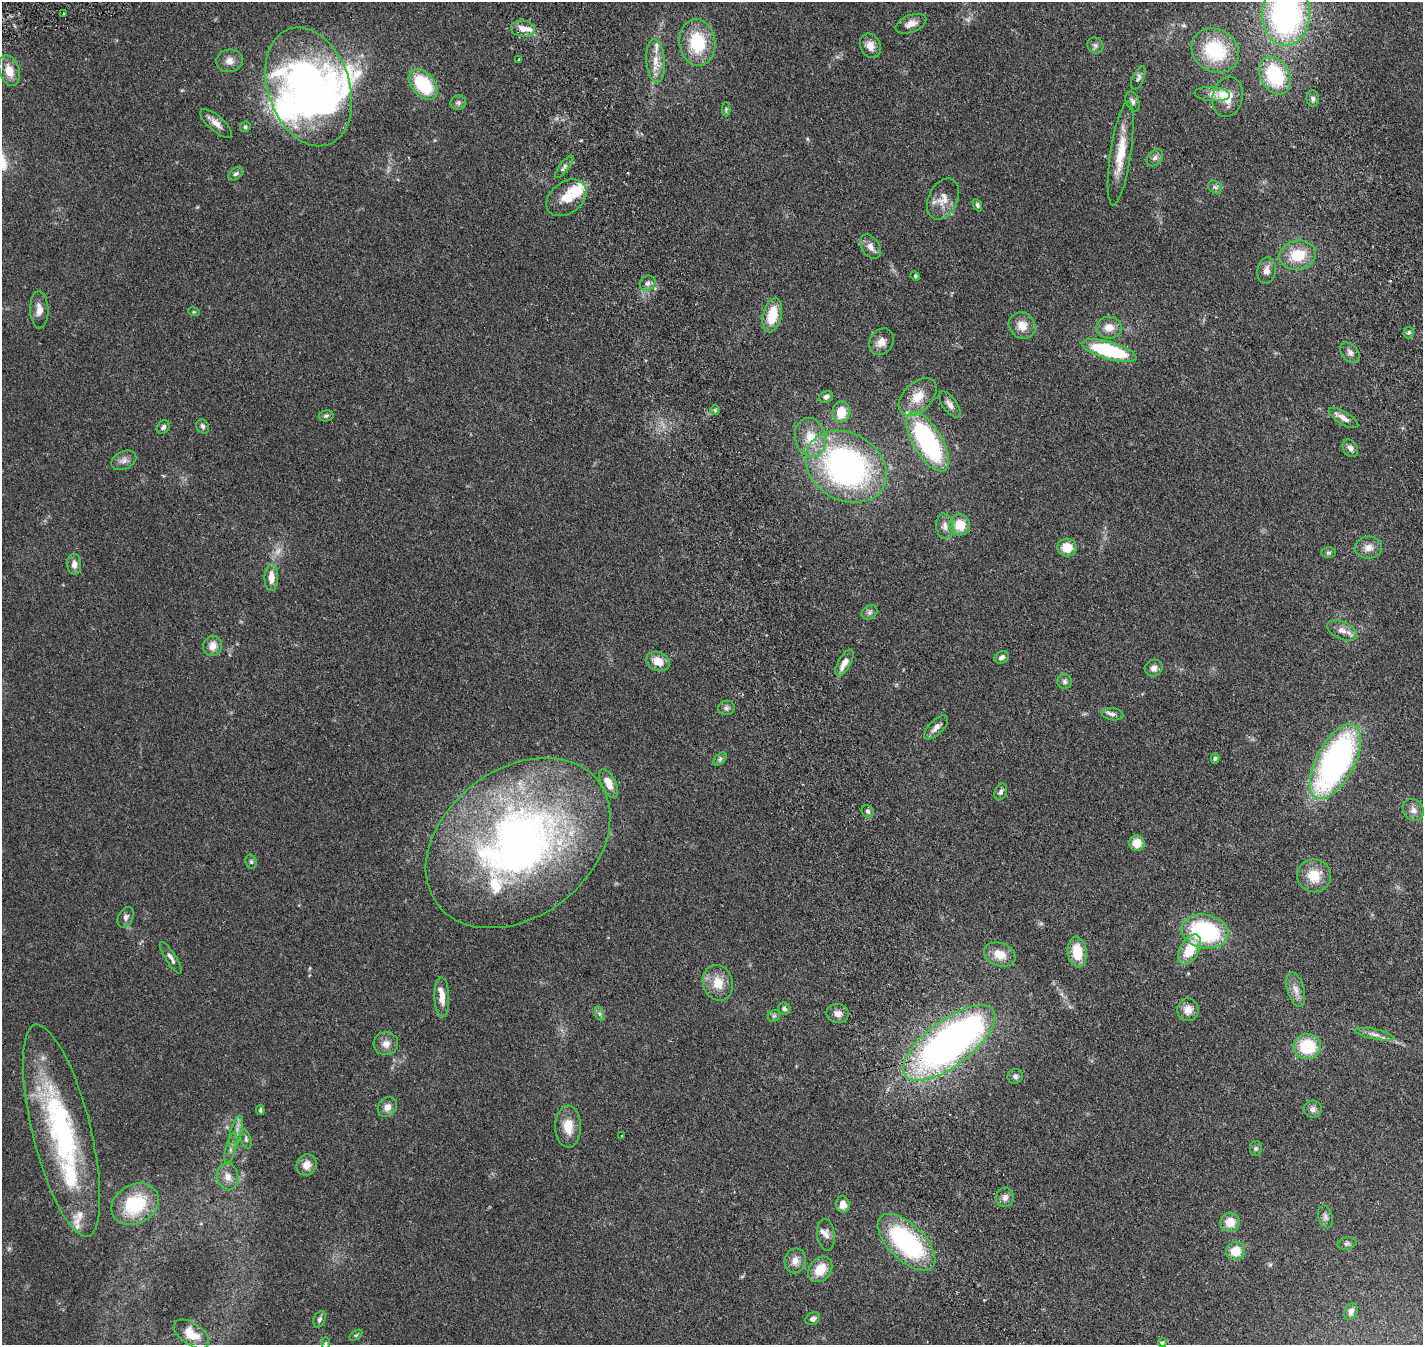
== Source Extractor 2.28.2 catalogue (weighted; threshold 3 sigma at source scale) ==
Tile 6 of 4 x 4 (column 2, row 2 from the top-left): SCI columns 1685-3105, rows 3157-4499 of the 6205 x 6198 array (HDU 1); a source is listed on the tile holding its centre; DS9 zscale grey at full resolution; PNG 1425 x 1347 px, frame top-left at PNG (2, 2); each listed source drawn as its Kron ellipse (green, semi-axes under 4 px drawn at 4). Shown black and unused: <1% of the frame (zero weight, under 2 of 4 exposures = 12% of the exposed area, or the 3 px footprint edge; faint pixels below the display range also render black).
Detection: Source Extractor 2.28.2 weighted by HDU 2 'WHT'; one run over the whole footprint, this tile lists its part. Background 0.133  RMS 0.0063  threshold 0.0285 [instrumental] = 3 sigma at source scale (4.5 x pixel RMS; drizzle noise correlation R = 1.50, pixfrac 1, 0.05/0.05 arcsec/px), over >= 5 px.
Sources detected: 155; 2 too faint to see at this stretch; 1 inside a brighter object's white glare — neither listed nor drawn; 14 inside a brighter listed object's ellipse — not listed separately; the other 138 listed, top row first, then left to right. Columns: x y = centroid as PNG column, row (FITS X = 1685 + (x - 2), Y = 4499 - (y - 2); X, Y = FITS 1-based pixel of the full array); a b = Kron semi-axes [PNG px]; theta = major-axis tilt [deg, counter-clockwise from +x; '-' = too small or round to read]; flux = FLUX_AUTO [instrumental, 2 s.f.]
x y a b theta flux
64 13 3 3 - 0.78
1286 14 31 24 90 130
911 24 16 8 21 4.3
523 29 12 8 -6 4.7
697 42 23 18 -83 24
1095 45 8 7 - 1.6
870 46 13 10 -66 4.1
1215 51 25 21 -34 31
519 59 3 3 - 0.47
229 61 13 11 7 3.8
656 61 22 9 -86 6.8
9 71 16 10 -71 6.8
1275 75 20 14 -60 32
1138 78 12 5 65 1.4
423 84 18 11 -49 28
309 87 61 41 -71 230
1212 94 18 7 -4 3.1
1228 97 20 15 77 7.5
1313 99 8 6 -85 1.4
1132 101 10 6 -66 1.7
458 103 7 7 - 1.3
726 109 7 4 90 0.74
216 123 20 7 -41 4
245 127 5 5 - 0.98
1121 153 52 10 81 15
1155 158 10 7 46 1.8
564 167 13 4 52 1.7
236 174 8 5 39 1.3
1215 187 7 6 - 1.4
566 198 22 15 37 9.3
943 199 22 14 65 6.8
977 205 6 4 -66 0.96
870 247 13 9 -56 3.3
1298 255 18 14 10 15
1266 271 13 9 81 3.8
915 276 5 4 - 0.61
648 283 8 7 - 1.9
39 310 18 9 -89 4.2
194 312 6 3 -17 0.55
772 315 17 9 77 14
1022 326 14 12 -40 5.9
1109 328 12 11 - 5.5
1409 332 6 5 - 0.93
881 342 14 11 55 4.6
1109 351 28 8 -16 44
1350 353 11 8 -50 2.2
826 397 7 5 20 1.8
918 397 22 14 44 9.8
950 404 15 7 -54 3
715 410 5 5 - 0.77
841 412 10 8 78 10
326 416 7 5 10 1.1
1343 418 17 6 -31 3.7
203 426 7 6 - 1.2
163 427 7 5 49 1.4
810 437 20 15 -78 10
928 442 33 14 -59 80
1350 448 9 7 -55 2.3
124 460 13 9 25 2.8
846 467 42 33 -31 140
960 525 10 10 - 8.7
945 526 13 8 -85 3.1
1067 547 9 9 - 8
1369 548 13 11 3 4.2
1328 553 7 5 0 0.95
74 564 10 7 -87 3.1
271 578 13 7 89 5.4
870 612 8 6 33 1.3
1342 630 16 8 -24 3.9
213 646 10 9 - 4.4
1002 657 7 6 - 1.8
658 661 12 9 -26 6.2
844 663 15 6 61 5
1154 668 9 8 - 2.5
1065 681 7 7 - 1.4
726 708 8 7 - 1.5
1113 714 11 6 -8 1.8
936 727 15 7 46 3
1215 758 5 4 - 0.77
720 759 8 4 46 1.1
1335 761 41 19 62 150
609 783 15 7 -64 6.7
1001 792 9 5 69 1.3
1413 810 11 10 - 3
868 811 6 5 - 1.3
518 843 101 73 37 280
1137 843 8 7 - 7.4
251 862 7 5 -69 0.97
1314 876 17 16 - 10
126 917 11 7 64 1.8
1205 931 23 17 -10 55
1190 950 16 9 60 15
1077 952 15 9 -82 12
1000 955 16 11 -20 7.7
171 958 18 5 -57 2.2
718 983 18 15 -74 8.9
1296 990 18 8 -73 4.1
442 997 20 7 -88 5
784 1009 6 5 - 1.2
1188 1010 11 10 - 4.9
600 1014 7 4 -71 1
838 1014 11 9 -10 3.2
774 1016 6 5 - 0.86
1374 1034 19 5 -11 2.7
949 1043 55 23 37 270
386 1044 12 11 - 3.9
1307 1046 13 12 - 22
1015 1076 8 7 - 1.4
387 1107 11 9 49 3.5
1313 1109 9 8 - 2.1
260 1110 5 4 - 0.82
568 1127 21 13 -89 8.6
61 1130 109 29 -76 110
236 1131 16 6 77 3.2
621 1136 3 2 - 0.37
246 1139 9 5 -73 1.2
231 1148 16 5 74 2.4
1256 1148 7 6 - 1.1
307 1165 11 10 - 4.9
228 1177 13 10 -77 4.5
1005 1197 10 8 76 2.6
135 1204 25 19 30 26
843 1204 8 7 - 4.2
1325 1217 12 7 -74 1.9
1230 1222 10 9 - 7.2
826 1235 15 9 -83 2.9
906 1242 36 18 -44 67
1347 1243 9 6 13 1.3
1235 1251 9 9 - 8.3
795 1261 12 10 78 4
820 1269 14 10 51 10
1351 1311 9 6 67 2.4
319 1319 8 5 65 1.4
813 1319 8 6 31 1.9
192 1334 20 11 -34 7.9
356 1335 7 4 36 0.68
326 1343 6 4 89 0.53
1162 1343 4 4 - 0.87
Isophote crosses this tile's border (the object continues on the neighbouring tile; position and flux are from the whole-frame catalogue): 1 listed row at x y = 1286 14